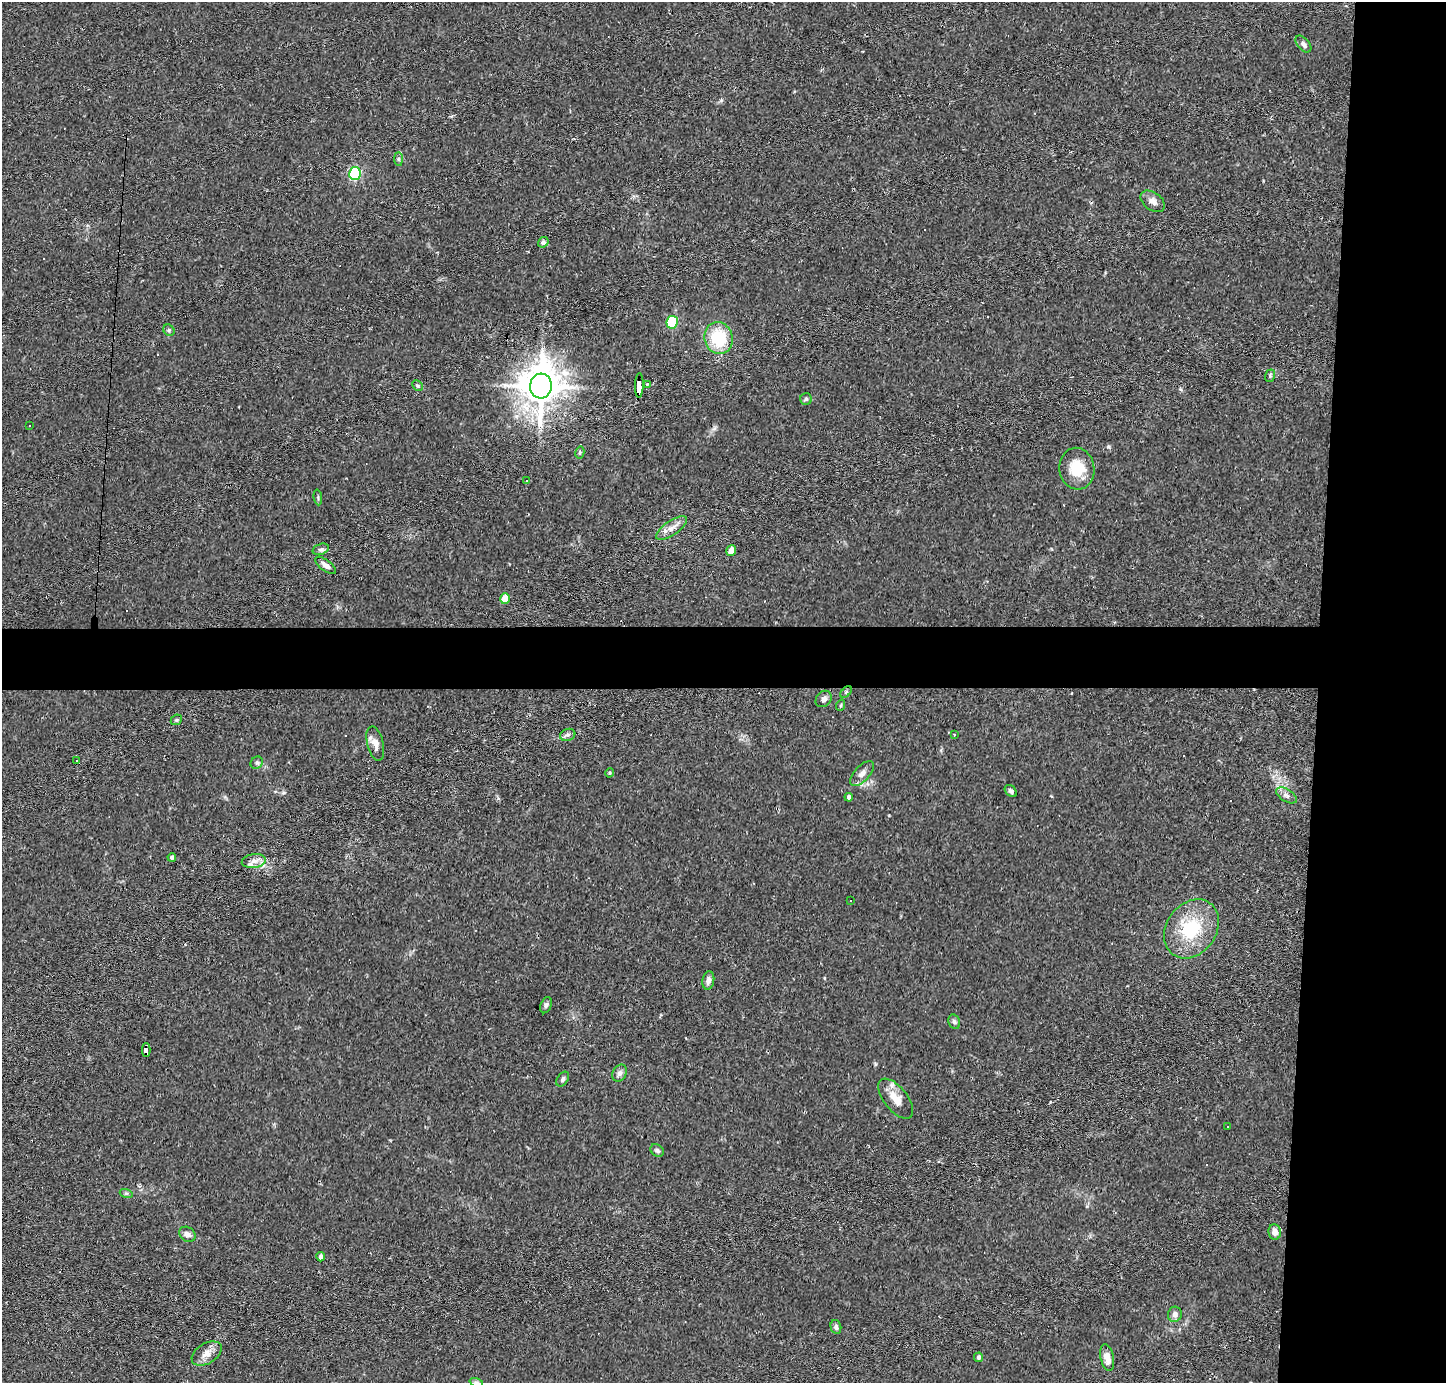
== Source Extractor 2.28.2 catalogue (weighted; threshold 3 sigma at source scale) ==
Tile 6 of 3 x 3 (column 3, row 2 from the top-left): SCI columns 2890-4333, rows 1479-2859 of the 4333 x 4358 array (HDU 1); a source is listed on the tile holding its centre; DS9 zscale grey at full resolution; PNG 1448 x 1385 px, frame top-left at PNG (2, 2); each listed source drawn as its Kron ellipse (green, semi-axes under 4 px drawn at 4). Shown black and unused: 13% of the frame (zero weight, under 2 of 3 exposures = <1% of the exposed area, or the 3 px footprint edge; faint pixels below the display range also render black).
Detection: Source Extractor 2.28.2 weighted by HDU 2 'WHT'; one run over the whole footprint, this tile lists its part. Background 0.0293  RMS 0.0046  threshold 0.0207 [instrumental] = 3 sigma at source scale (4.5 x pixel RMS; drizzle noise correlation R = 1.50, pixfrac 1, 0.05/0.05 arcsec/px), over >= 5 px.
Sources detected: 70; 8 cosmic-ray / hot-pixel residue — neither listed nor drawn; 1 inside a brighter listed object's ellipse — not listed separately; the other 61 listed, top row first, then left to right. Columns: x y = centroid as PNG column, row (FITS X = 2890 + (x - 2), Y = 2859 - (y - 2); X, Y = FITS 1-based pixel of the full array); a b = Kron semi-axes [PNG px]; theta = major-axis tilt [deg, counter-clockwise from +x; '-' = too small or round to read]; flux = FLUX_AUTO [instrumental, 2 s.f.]
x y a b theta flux
1303 44 10 6 -48 1.4
398 159 7 4 -89 0.75
355 174 6 6 - 53
1153 201 13 8 -37 2.5
543 242 5 5 - 1.4
672 322 6 6 - 27
169 330 6 5 - 0.73
719 338 16 14 -75 19
1270 376 6 5 - 0.74
648 384 4 4 - 0.63
639 385 12 3 89 87
418 386 6 4 -45 0.73
541 386 12 11 - 1100
806 399 6 5 - 0.76
29 426 3 2 - 0.65
580 452 6 4 78 0.66
1077 469 21 17 -82 12
526 481 3 2 - 0.63
318 497 8 3 -85 0.63
672 528 18 7 34 3.3
321 549 8 5 18 1.1
731 551 5 4 - 4.2
326 565 12 5 -36 1.9
505 599 5 4 - 7.4
846 692 7 4 46 0.62
824 699 9 7 47 1.6
841 705 6 3 71 0.49
176 720 6 4 42 0.67
568 735 8 6 20 1.3
954 735 3 3 - 0.43
375 744 17 8 -76 3.4
76 760 3 3 - 0.74
257 763 7 5 45 1
610 773 5 4 - 0.54
862 774 15 7 47 2.6
1011 791 7 5 -44 1.2
1286 795 11 6 -32 1.8
849 797 4 3 - 1.1
172 857 4 4 - 0.95
254 861 12 7 7 2.9
851 900 3 3 - 4.2
1191 929 32 25 54 24
708 980 9 6 80 1.9
546 1005 8 5 70 1
954 1022 7 5 -69 0.96
146 1050 7 3 -90 49
620 1073 9 7 63 1.7
563 1079 8 5 58 1.2
896 1099 24 11 -51 6.4
1227 1126 3 3 - 0.69
657 1150 7 5 -39 0.99
126 1193 7 4 -18 0.71
1275 1232 8 6 -79 3.4
187 1234 9 7 -35 1.9
321 1257 4 4 - 1.4
1175 1314 7 7 - 2.1
836 1327 7 5 -76 1.2
207 1353 16 10 32 4
979 1357 5 4 - 1.1
1107 1357 13 6 -78 4.1
476 1382 7 4 -18 0.71
Overlapping masked pixels (flux is a lower limit): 2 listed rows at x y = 639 385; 146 1050
Isophote crosses this tile's border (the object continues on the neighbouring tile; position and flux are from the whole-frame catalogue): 1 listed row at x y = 476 1382
Unlisted compact peaks at least as high as the median listed source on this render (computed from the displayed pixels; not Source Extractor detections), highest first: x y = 1108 447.